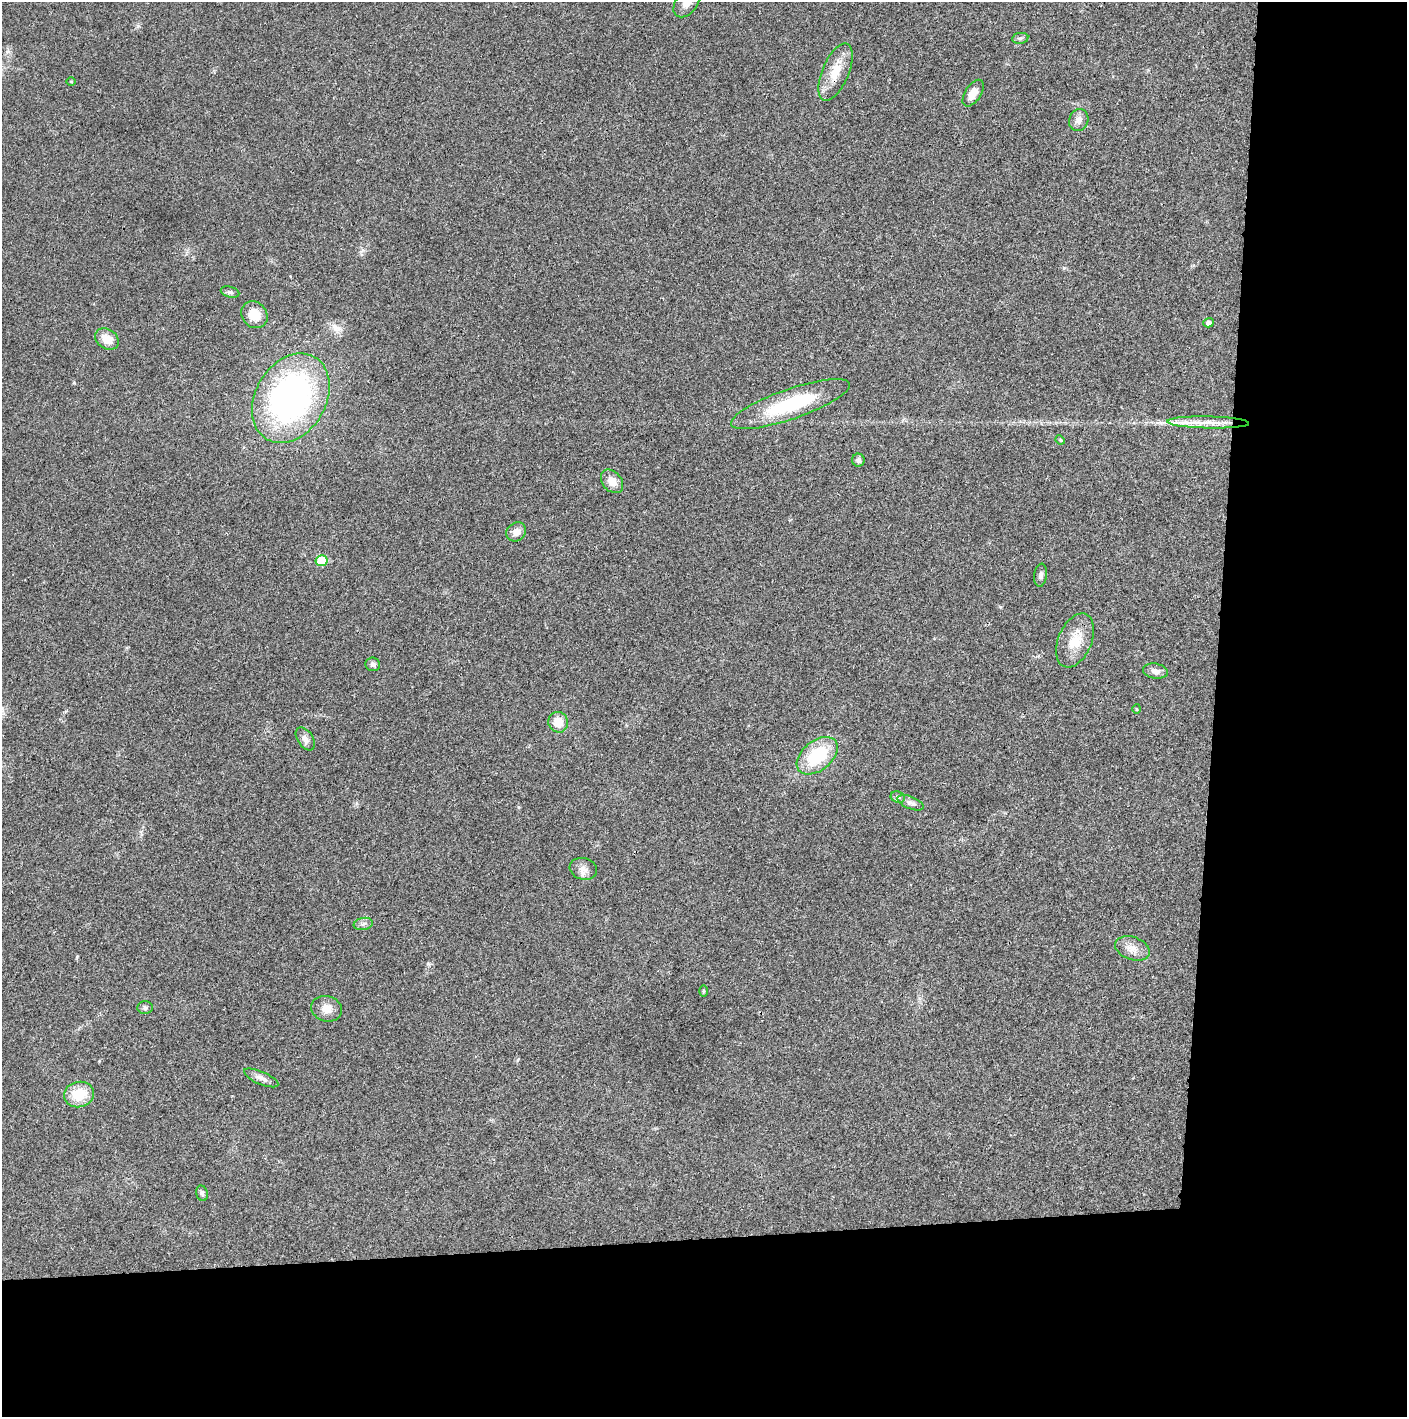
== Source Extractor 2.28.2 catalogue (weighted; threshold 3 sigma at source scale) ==
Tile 9 of 3 x 3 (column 3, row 3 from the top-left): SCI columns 2814-4218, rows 2-1416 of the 4219 x 4245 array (HDU 1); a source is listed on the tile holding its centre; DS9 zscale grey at full resolution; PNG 1409 x 1419 px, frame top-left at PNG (2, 2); each listed source drawn as its Kron ellipse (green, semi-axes under 4 px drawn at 4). Shown black and unused: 24% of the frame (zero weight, under 3 of 4 exposures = <1% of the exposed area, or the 3 px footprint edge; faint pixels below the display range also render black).
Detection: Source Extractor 2.28.2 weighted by HDU 2 'WHT'; one run over the whole footprint, this tile lists its part. Background 0.0195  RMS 0.0041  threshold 0.0186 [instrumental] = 3 sigma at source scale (4.5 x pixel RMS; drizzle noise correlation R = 1.50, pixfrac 1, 0.05/0.05 arcsec/px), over >= 5 px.
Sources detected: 38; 1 inside a brighter listed object's ellipse — not listed separately; the other 37 listed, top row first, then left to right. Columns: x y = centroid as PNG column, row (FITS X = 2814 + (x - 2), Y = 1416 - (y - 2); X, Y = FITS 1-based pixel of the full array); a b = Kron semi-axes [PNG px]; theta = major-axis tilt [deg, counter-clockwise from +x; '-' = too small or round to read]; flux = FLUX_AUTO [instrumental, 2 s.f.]
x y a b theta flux
687 2 17 10 52 4.3
1020 38 8 5 9 0.97
835 72 31 13 67 8.8
71 82 5 3 - 0.39
973 93 15 8 57 3.8
1079 120 11 9 71 2.5
230 292 9 5 -16 0.98
254 315 14 12 -52 6.1
1208 323 5 4 - 1.6
107 339 13 9 -33 4.8
291 398 47 35 60 120
790 404 63 15 19 31
1208 422 41 6 -1 6.9
1060 440 5 4 - 0.52
858 460 6 6 - 1.3
612 481 13 9 -50 3.8
516 532 10 9 - 2.7
321 561 6 5 - 13
1041 575 11 6 83 1.4
1075 640 28 17 67 9.3
373 664 7 6 - 1.2
1155 671 12 7 -10 2.3
1136 709 5 3 - 0.36
558 722 10 10 - 5.6
305 739 13 7 -56 2.1
817 756 23 14 39 22
898 797 7 5 -22 0.93
910 803 14 6 -22 1.8
583 869 14 11 -15 2.8
363 924 9 6 11 1.4
1132 948 18 11 -19 4.2
703 991 6 4 89 0.44
145 1008 7 6 - 1.1
326 1009 15 12 -16 4
261 1078 18 6 -23 2.3
79 1094 15 12 14 10
202 1193 8 5 -73 0.94
Isophote crosses this tile's border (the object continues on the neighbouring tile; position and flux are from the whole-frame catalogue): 1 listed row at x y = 687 2
Unlisted compact peaks at least as high as the median listed source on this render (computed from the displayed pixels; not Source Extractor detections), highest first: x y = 77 957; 428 964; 74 383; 138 26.